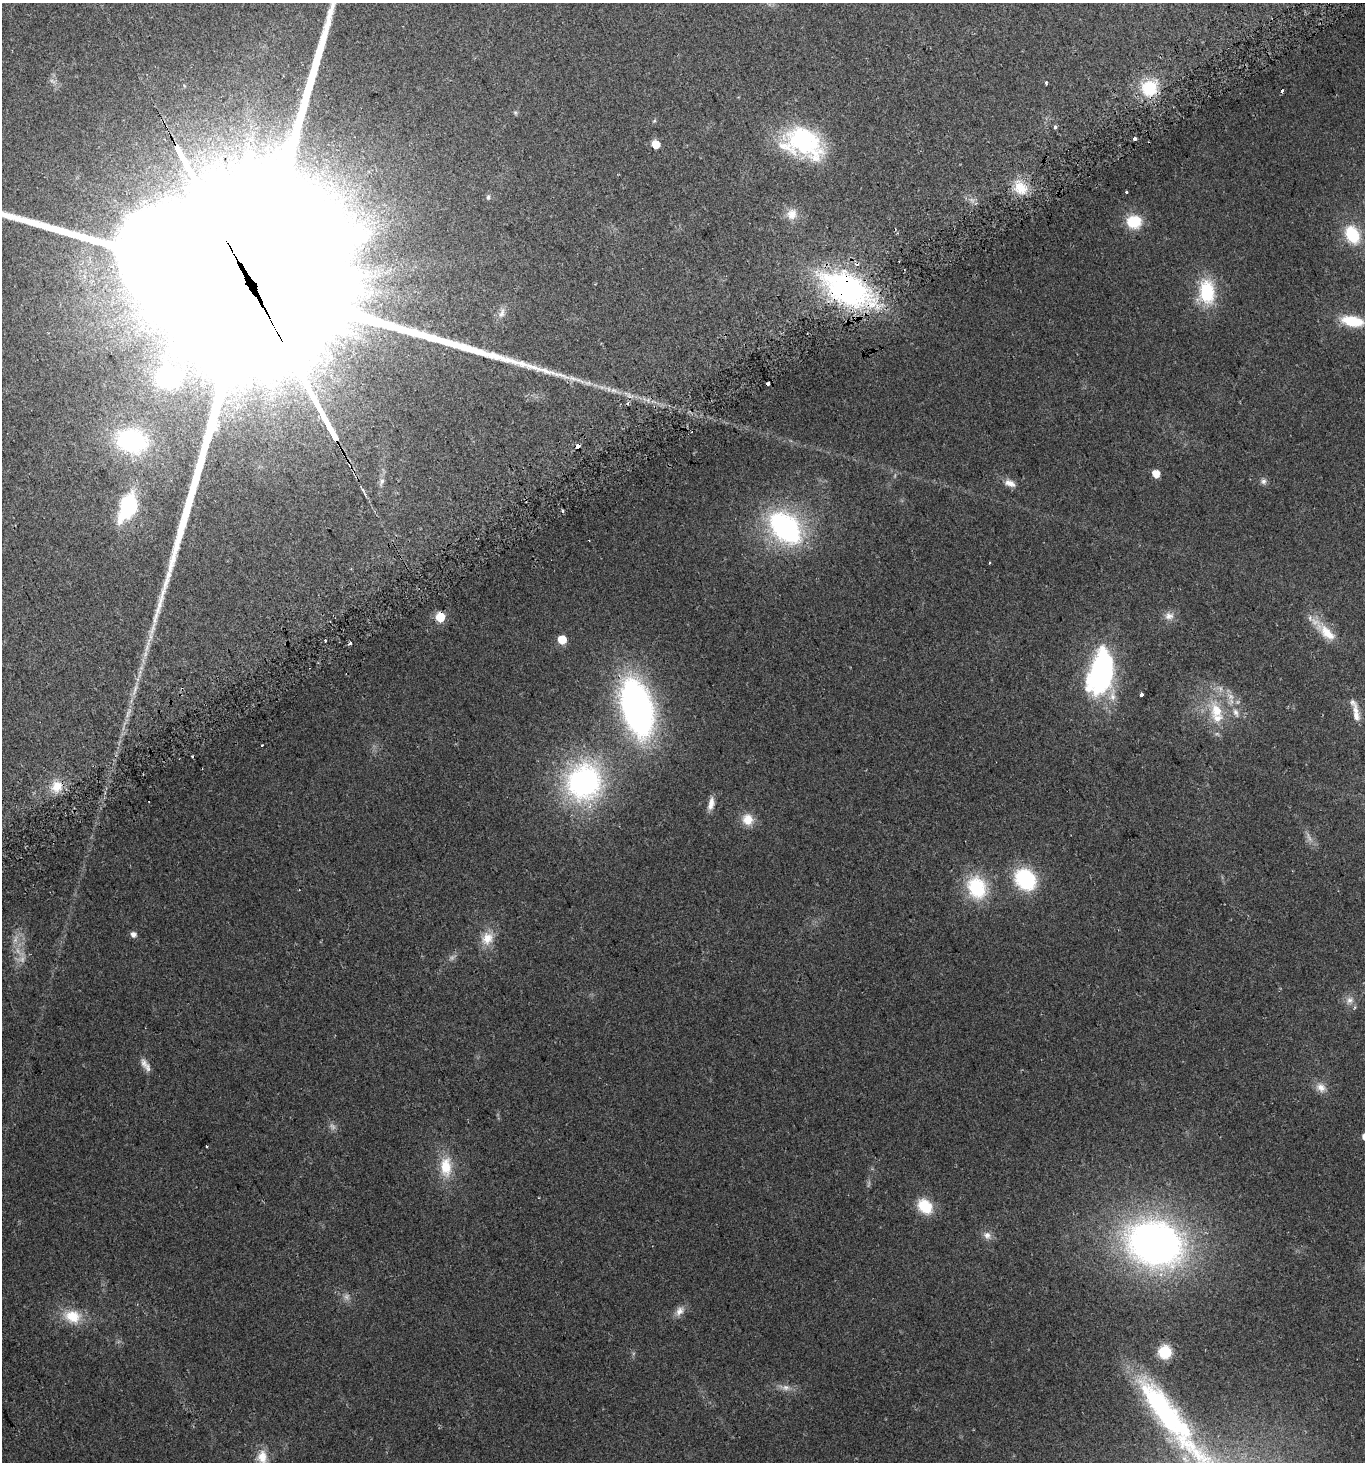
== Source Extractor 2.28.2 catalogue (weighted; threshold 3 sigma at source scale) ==
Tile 10 of 4 x 4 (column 2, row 3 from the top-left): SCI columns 1553-2915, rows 1488-2947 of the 5771 x 5898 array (HDU 1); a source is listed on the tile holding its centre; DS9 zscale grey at full resolution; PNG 1367 x 1464 px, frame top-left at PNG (2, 3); no overlay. Shown black and unused: <1% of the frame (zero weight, under 2 of 3 exposures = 2% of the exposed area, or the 3 px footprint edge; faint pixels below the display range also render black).
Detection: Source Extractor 2.28.2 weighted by HDU 2 'WHT'; one run over the whole footprint, this tile lists its part. Background 0.0952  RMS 0.011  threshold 0.0475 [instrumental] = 3 sigma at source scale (4.5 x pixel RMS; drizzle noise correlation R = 1.50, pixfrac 1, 0.0396/0.0396 arcsec/px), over >= 5 px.
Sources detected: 86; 8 too faint to see at this stretch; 1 inside a brighter object's white glare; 6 cosmic-ray / hot-pixel residue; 2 long thin detections or spike segments (spike, bleed or trail) — not listed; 3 inside a brighter listed object's ellipse — not listed separately; the other 66 listed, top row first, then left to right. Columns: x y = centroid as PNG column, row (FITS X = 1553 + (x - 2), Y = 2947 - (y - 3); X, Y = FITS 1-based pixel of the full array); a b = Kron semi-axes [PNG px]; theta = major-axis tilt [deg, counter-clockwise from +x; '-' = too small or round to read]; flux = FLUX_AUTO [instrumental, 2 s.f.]
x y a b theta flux
1046 83 3 3 - 2.6
1149 88 15 14 - 46
1282 91 4 3 - 5
1056 127 3 3 - 24
1135 139 4 3 - 7
803 143 47 32 -24 120
655 144 6 5 - 25
1021 188 19 15 -37 23
1127 192 3 3 - 2.9
488 197 7 5 80 2.2
792 214 15 13 63 12
1134 222 14 12 -4 35
1352 235 22 16 -64 39
847 288 62 35 -29 240
1207 292 26 16 -86 59
262 306 153 54 -61 270000
502 313 16 7 73 6.6
1352 321 27 12 -10 35
169 378 33 27 5 69
573 378 14 6 -19 6.6
767 384 3 3 - 54
613 390 9 6 -6 4
132 441 31 24 -14 140
1156 474 5 5 - 17
1263 481 8 7 - 3.5
1010 483 16 9 -23 8
128 506 16 9 69 190
563 511 4 3 - 1.8
785 528 35 24 -45 200
989 563 3 2 - 1
1169 616 14 10 3 7.4
440 617 6 5 - 51
1327 633 28 14 -45 25
325 640 3 3 - 2.8
562 640 5 5 - 32
351 643 3 3 - 10
147 648 12 4 79 5.2
1101 672 43 21 76 260
1141 694 3 3 - 5.6
637 708 49 25 -75 420
1217 711 23 17 -66 33
1236 712 13 7 -68 6.7
1356 716 16 9 -79 8.5
262 745 3 3 - 1.6
584 782 34 32 66 240
57 787 17 14 47 15
711 804 18 7 78 8.4
748 819 14 13 - 15
1025 879 22 18 -48 80
977 887 26 20 -67 62
133 934 5 5 - 5.9
487 938 18 16 64 17
1350 1000 11 9 50 6.7
144 1063 15 8 -73 7.3
1321 1087 14 11 -43 8.9
206 1146 3 3 - 2.1
446 1167 29 15 -89 29
925 1206 18 14 -49 30
987 1235 11 9 -68 6.1
1155 1243 49 37 -17 570
680 1311 15 10 53 7.7
72 1316 24 17 -11 28
1165 1352 10 10 - 38
786 1387 12 8 -6 6.6
1163 1410 127 22 -53 220
262 1457 19 13 -88 16
Overlapping masked pixels (flux is a lower limit): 4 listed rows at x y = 847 288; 262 306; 767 384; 440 617
Isophote crosses this tile's border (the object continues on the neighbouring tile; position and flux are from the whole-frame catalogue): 3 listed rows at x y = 262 306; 1163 1410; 262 1457